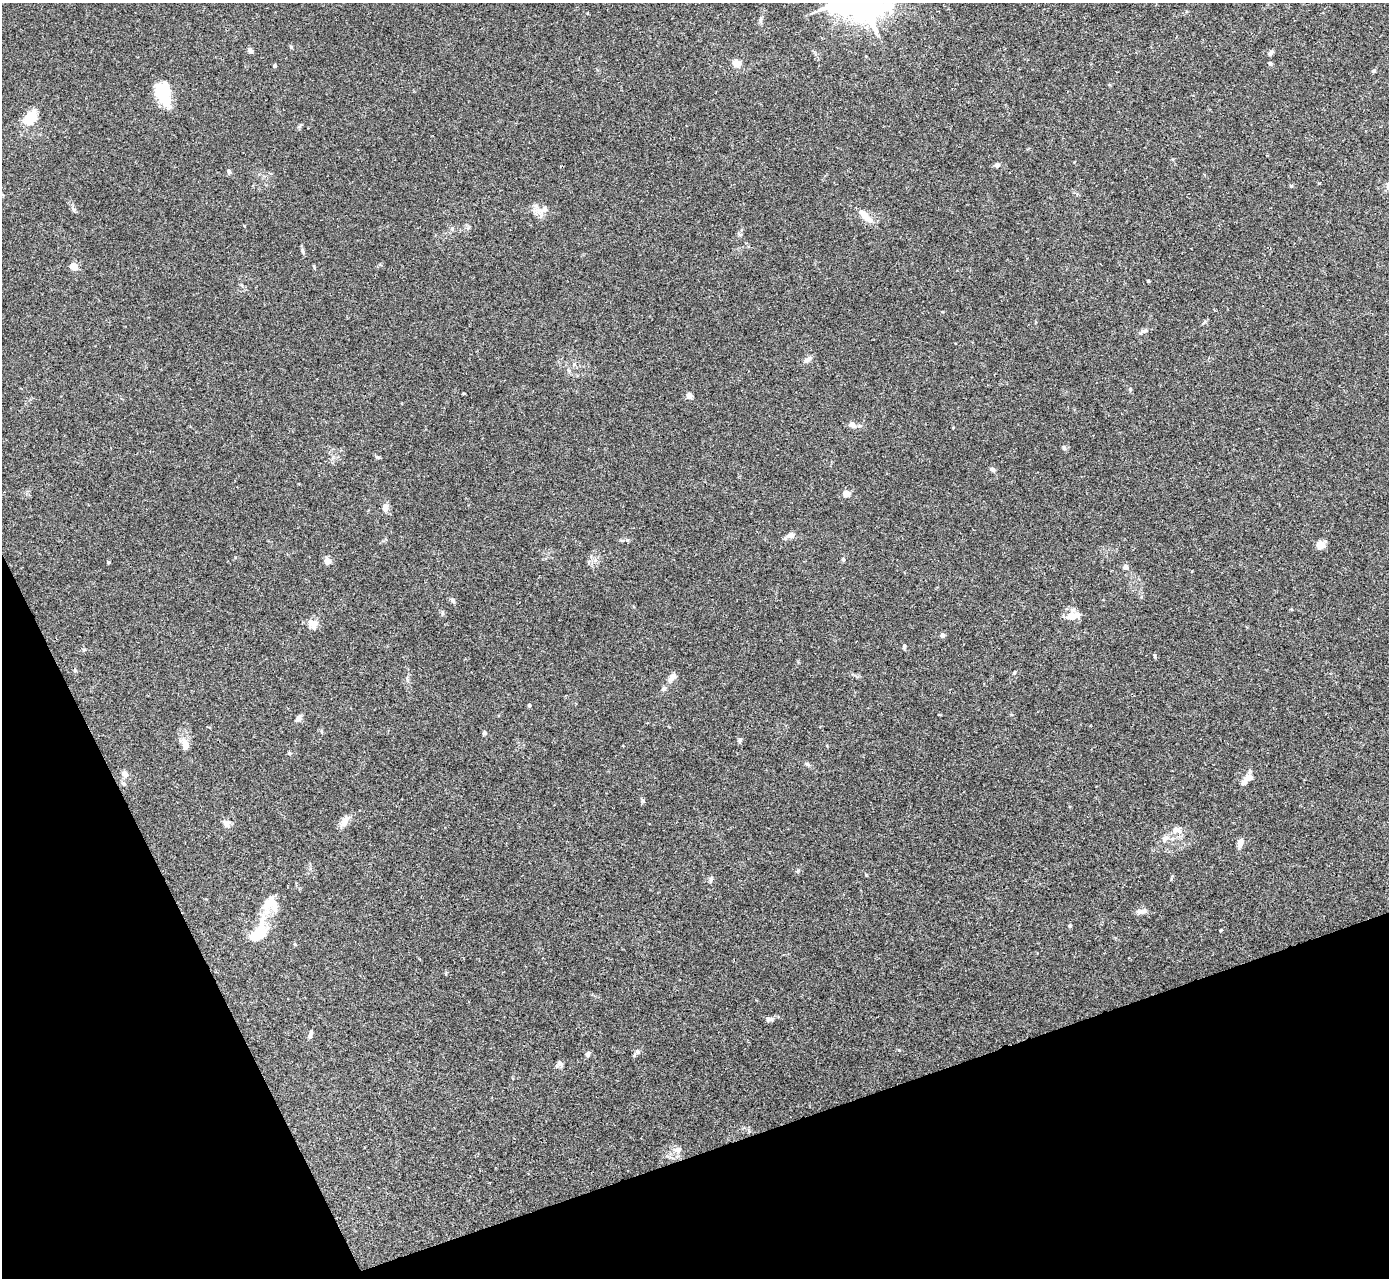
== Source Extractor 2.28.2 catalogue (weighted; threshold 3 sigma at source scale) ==
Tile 14 of 4 x 4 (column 2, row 4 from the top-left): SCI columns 1391-2777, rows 284-1559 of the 5553 x 5542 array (HDU 1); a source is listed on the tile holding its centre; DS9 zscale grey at full resolution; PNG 1391 x 1280 px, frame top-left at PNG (2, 3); no overlay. Shown black and unused: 18% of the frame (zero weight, under 3 of 4 exposures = <1% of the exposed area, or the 3 px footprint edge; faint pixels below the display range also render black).
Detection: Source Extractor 2.28.2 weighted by HDU 2 'WHT'; one run over the whole footprint, this tile lists its part. Background 0.0392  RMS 0.0028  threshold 0.0126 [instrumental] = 3 sigma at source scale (4.5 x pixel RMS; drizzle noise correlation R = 1.50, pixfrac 1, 0.05/0.05 arcsec/px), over >= 5 px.
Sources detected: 77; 2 inside a brighter object's white glare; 1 cosmic-ray / hot-pixel residue — not listed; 4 inside a brighter listed object's ellipse — not listed separately; the other 70 listed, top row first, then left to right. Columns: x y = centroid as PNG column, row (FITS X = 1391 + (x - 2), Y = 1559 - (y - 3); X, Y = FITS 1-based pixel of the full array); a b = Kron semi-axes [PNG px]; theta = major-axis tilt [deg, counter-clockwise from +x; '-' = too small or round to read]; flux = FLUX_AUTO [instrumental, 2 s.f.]
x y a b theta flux
760 20 10 4 85 0.63
291 47 5 4 - 0.32
250 51 7 6 - 0.66
1271 53 7 4 55 0.69
736 63 9 8 - 1.9
1270 63 5 5 - 0.45
275 66 4 4 - 0.44
1374 71 5 4 - 0.37
161 95 27 11 -59 8
30 117 22 13 53 4.7
997 165 6 5 - 0.66
229 171 7 5 -71 0.56
1291 186 4 4 - 0.27
539 211 12 8 -1 2
866 217 18 8 -30 2.4
452 229 6 4 -73 0.39
74 266 6 5 - 3.4
1148 281 3 3 - 0.36
1144 331 10 4 18 0.67
808 359 12 6 30 1
1130 389 5 4 - 0.34
689 396 4 4 - 3.8
852 425 9 6 -33 1.5
1064 448 6 5 - 0.49
993 469 7 5 -38 0.59
846 493 8 7 - 1.6
385 507 9 7 82 1.5
790 535 10 7 19 1.2
1320 545 11 9 -4 1.6
843 559 5 4 - 0.49
328 561 4 4 - 4.1
108 562 3 3 - 0.41
1125 567 7 6 - 0.88
453 600 8 5 -50 0.58
1073 616 19 9 7 2.5
314 623 16 10 -10 2.3
942 635 4 4 - 1.5
904 646 5 4 - 0.55
1014 672 5 4 - 0.3
673 676 13 7 51 1.3
664 688 7 6 - 0.61
529 705 3 3 - 0.54
298 718 8 6 55 1.1
321 731 5 4 - 0.37
484 733 5 4 - 0.42
740 740 6 5 - 0.55
185 745 15 9 -85 2.1
289 753 5 4 - 0.3
807 764 6 5 - 0.45
124 774 8 6 -45 1.4
1249 778 12 9 14 1.8
643 801 5 5 - 0.39
345 821 16 8 59 2.1
226 823 9 8 - 1.6
1177 829 15 8 -29 1.7
1165 838 11 7 57 1.4
1240 843 9 5 72 1.9
711 880 8 4 -90 0.49
270 902 24 15 64 4.8
1142 911 12 6 13 1.3
1070 926 4 4 - 0.29
1221 930 4 3 - 0.22
258 932 19 15 32 5.9
295 944 4 4 - 0.28
770 1019 11 6 9 0.84
310 1034 10 4 70 0.81
638 1052 7 6 - 0.64
587 1054 6 5 - 0.71
560 1063 8 6 -53 0.8
678 1150 10 9 - 1.4
Unlisted compact peaks at least as high as the median listed source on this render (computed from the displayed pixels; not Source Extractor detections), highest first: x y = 899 1050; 302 250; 798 871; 866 875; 1155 656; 74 210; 1319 183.